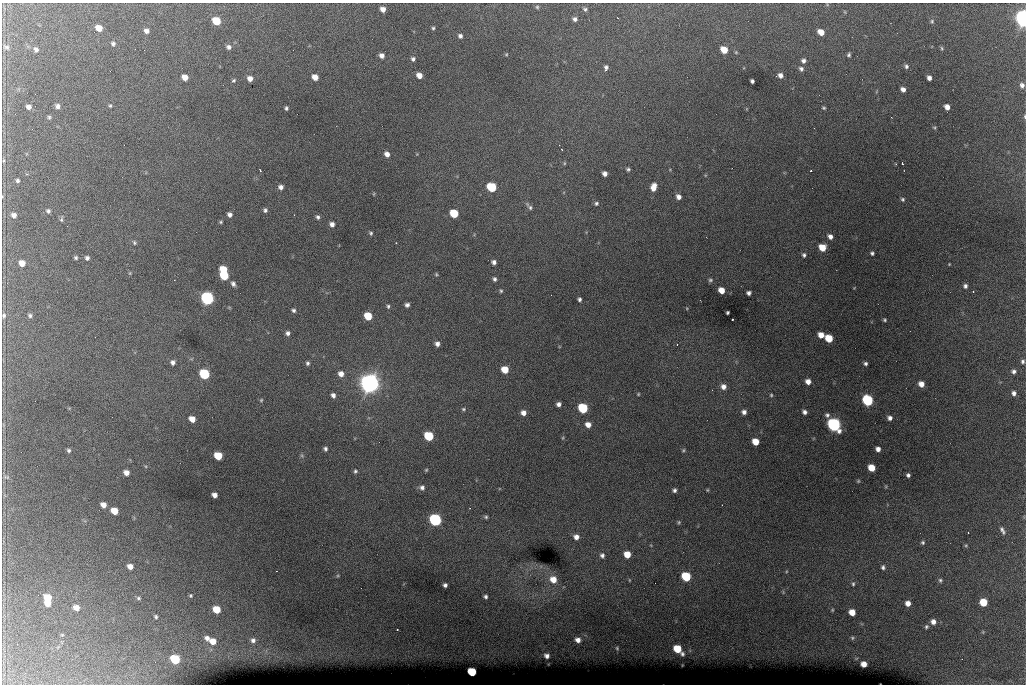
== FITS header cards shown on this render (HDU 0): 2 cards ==
NAXIS1  =                 1024 /fastest changing axis
NAXIS2  =                  682 /next to fastest changing axis

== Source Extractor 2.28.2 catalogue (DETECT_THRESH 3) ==
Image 1024 x 682 px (HDU 0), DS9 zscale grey, 1 PNG px = 1 image px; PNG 1028 x 686 px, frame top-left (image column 1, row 682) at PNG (2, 3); no overlay
Background 6050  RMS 51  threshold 152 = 3 sigma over >= 5 px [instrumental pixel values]
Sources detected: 209; all 209 listed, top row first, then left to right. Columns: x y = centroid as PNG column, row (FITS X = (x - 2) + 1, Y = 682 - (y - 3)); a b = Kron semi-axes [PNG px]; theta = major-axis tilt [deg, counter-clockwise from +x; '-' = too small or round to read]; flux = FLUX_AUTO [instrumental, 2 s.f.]
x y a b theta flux
537 7 5 5 - 5.3e+03
383 9 5 4 - 2.1e+04
585 9 6 5 - 6.6e+03
845 12 5 3 - 3.1e+03
1023 18 8 6 -76 1.4e+06
575 19 6 5 - 1.0e+04
216 21 6 5 - 1.1e+05
932 21 6 5 - 5.4e+03
99 28 6 5 - 4.2e+04
433 28 4 4 - 4.7e+03
146 31 5 5 - 1.3e+04
821 32 6 5 - 3.6e+04
460 36 5 5 - 9.9e+03
113 44 6 5 - 7.8e+03
6 47 9 6 -24 9.2e+03
229 47 6 6 - 1.1e+04
942 48 6 4 -71 4.4e+03
36 49 6 5 - 1.1e+04
724 50 6 5 - 5.6e+04
736 52 5 4 - 4.2e+03
506 54 5 4 - 3.2e+03
382 55 6 5 - 1.6e+04
849 55 4 3 - 6.0e+03
413 59 5 5 - 8.5e+03
803 61 6 6 - 1.1e+04
906 66 6 5 - 8.2e+03
606 68 8 5 73 1.1e+04
801 69 7 5 -44 9.0e+03
419 75 5 5 - 2.6e+04
780 75 5 5 - 1.6e+04
185 77 5 5 - 3.1e+04
315 77 5 5 - 3.0e+04
250 78 5 5 - 2.0e+04
929 78 5 4 - 1.5e+04
234 80 5 4 - 5.1e+03
752 81 4 4 - 8.2e+03
1022 85 6 5 - 1.2e+04
903 89 5 4 - 1.4e+04
57 106 5 5 - 1.2e+04
110 106 4 3 - 4.1e+03
29 107 5 4 - 1.5e+04
947 107 5 5 - 2.3e+04
286 108 4 3 - 6.1e+03
824 108 5 4 - 4.5e+03
1025 116 6 3 -89 4.0e+03
49 117 5 4 - 5.1e+03
934 127 6 5 - 4.2e+03
559 145 2 2 - 2.5e+03
387 154 6 5 - 1.7e+04
4 160 5 3 - 3.3e+03
564 163 5 3 - 3.0e+03
902 163 3 2 - 2.3e+03
628 169 5 4 - 6.1e+03
260 170 3 2 - 2.3e+03
811 171 3 2 - 5.5e+03
605 174 5 4 - 1.5e+04
17 181 4 4 - 6.9e+03
281 187 5 5 - 1.4e+04
491 187 6 5 - 2.2e+05
654 187 8 6 74 3.3e+04
374 194 5 3 - 2.9e+03
678 197 6 5 - 1.6e+04
902 199 4 4 - 5.1e+03
596 203 6 5 - 6.4e+03
529 207 12 5 -51 9.7e+03
265 210 5 5 - 7.9e+03
48 211 6 5 - 7.6e+03
454 213 6 5 - 1.3e+05
14 215 6 5 - 1.6e+04
229 215 5 4 - 1.3e+04
318 217 6 5 - 7.9e+03
61 219 7 5 81 5.8e+03
221 222 4 3 - 4.2e+03
332 224 5 4 - 1.5e+04
371 233 5 4 - 5.6e+03
830 237 5 4 - 1.5e+04
134 242 6 4 -61 5.5e+03
396 243 3 2 - 4.8e+03
822 247 6 5 - 6.0e+04
872 253 4 3 - 6.2e+03
804 255 5 4 - 7.1e+03
76 258 4 4 - 6.0e+03
87 258 5 5 - 9.1e+03
494 262 4 4 - 1.1e+04
22 263 5 5 - 3.1e+04
949 264 4 3 - 2.6e+03
223 270 6 5 - 7.7e+04
130 273 6 3 72 3.3e+03
436 274 5 4 - 4.0e+03
224 276 6 5 - 1.4e+05
494 279 5 4 - 7.6e+03
710 280 6 5 - 5.9e+03
233 284 7 5 -64 1.1e+04
965 286 5 5 - 9.3e+03
721 290 5 5 - 3.8e+04
501 291 5 4 - 4.3e+03
973 291 3 2 - 2.7e+03
749 293 4 4 - 9.6e+03
207 298 7 6 - 8.7e+05
579 299 4 4 - 8.2e+03
407 305 4 4 - 9.6e+03
388 306 5 4 - 5.6e+03
293 310 6 5 - 7.5e+03
727 313 3 3 - 4.7e+03
4 315 6 5 - 7.0e+03
30 315 5 5 - 6.5e+03
368 316 6 5 - 9.3e+04
732 319 3 3 - 8.2e+03
885 320 3 3 - 4.6e+03
288 333 5 5 - 1.0e+04
821 335 5 5 - 3.3e+04
829 338 6 5 - 9.2e+04
437 344 5 4 - 1.4e+04
677 344 3 2 - 2.3e+03
1023 361 5 4 - 7.1e+03
173 362 6 5 - 1.2e+04
307 363 5 4 - 6.8e+03
865 363 4 4 - 6.8e+03
505 370 6 5 - 6.2e+04
1014 371 5 5 - 9.5e+03
204 374 6 6 - 2.7e+05
341 374 6 5 - 2.2e+04
808 381 5 5 - 2.3e+04
369 383 9 8 - 2.2e+06
921 384 5 5 - 2.7e+04
723 387 7 6 - 1.9e+04
1014 393 5 5 - 1.1e+04
638 394 4 3 - 3.1e+03
333 395 5 4 - 1.2e+04
771 395 4 4 - 4.3e+03
261 400 5 4 - 3.8e+03
868 400 6 6 - 3.9e+05
558 404 4 4 - 1.2e+04
583 408 6 6 - 2.6e+05
463 409 6 4 -14 5.2e+03
744 412 5 5 - 1.3e+04
804 412 4 4 - 1.2e+04
523 413 5 5 - 2.0e+04
827 415 6 5 - 8.1e+03
890 418 5 5 - 1.3e+04
192 419 6 5 - 3.5e+04
834 424 7 6 - 9.7e+05
588 425 6 5 - 2.4e+04
429 436 6 5 - 2.1e+05
563 438 5 3 - 3.5e+03
755 442 6 5 - 4.9e+04
325 449 5 4 - 8.0e+03
878 449 4 4 - 1.7e+04
69 450 5 5 - 6.8e+03
683 450 5 4 - 4.3e+03
218 456 6 5 - 1.0e+05
302 456 6 4 -19 4.3e+03
871 468 6 5 - 6.2e+04
426 470 5 4 - 3.8e+03
355 471 6 5 - 6.6e+03
126 473 5 5 - 2.1e+04
908 475 4 4 - 8.0e+03
6 477 10 6 -8 8.5e+03
858 481 5 4 - 3.7e+03
422 487 6 6 - 1.1e+04
674 490 4 4 - 8.2e+03
707 490 4 3 - 3.6e+03
214 495 5 5 - 1.9e+04
103 505 6 5 - 2.3e+04
114 511 6 5 - 5.7e+04
486 517 5 5 - 6.2e+03
435 520 6 6 - 7.0e+05
679 522 5 4 - 4.3e+03
1002 530 11 5 -63 1.1e+04
576 537 6 6 - 1.9e+04
923 542 5 5 - 5.8e+03
966 545 5 4 - 3.8e+03
627 554 5 5 - 4.9e+04
602 555 6 6 - 1.0e+04
130 566 5 5 - 2.3e+04
883 567 6 5 - 8.3e+03
686 576 6 6 - 1.9e+05
553 579 8 8 - 4.0e+04
629 580 5 3 - 2.7e+03
940 580 5 5 - 6.3e+03
853 584 6 5 - 6.1e+03
445 585 4 4 - 9.1e+03
191 596 4 4 - 4.3e+03
485 597 4 4 - 7.6e+03
48 598 6 6 - 7.6e+04
138 598 6 4 -16 5.7e+03
983 602 6 5 - 1.1e+05
48 603 5 5 - 3.5e+04
908 603 5 5 - 2.4e+04
76 608 6 6 - 2.8e+04
216 609 6 5 - 7.8e+04
832 610 4 4 - 3.4e+03
852 612 5 5 - 4.5e+04
156 617 5 4 - 5.4e+03
933 622 6 6 - 2.0e+04
926 627 6 5 - 6.5e+03
397 629 3 2 - 5.0e+03
62 635 5 3 - 2.9e+03
207 638 7 5 -45 1.5e+04
852 638 5 4 - 5.1e+03
253 640 6 6 - 1.2e+04
578 640 5 5 - 1.8e+04
213 641 7 6 - 3.6e+04
617 648 4 3 - 3.5e+03
678 649 8 5 -45 1.0e+05
547 656 5 4 - 1.3e+04
175 659 6 6 - 2.2e+05
864 664 5 5 - 3.1e+04
472 672 6 5 - 1.7e+05
At the frame edge (FLAGS 8, measured only in part): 3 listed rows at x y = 1023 18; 1025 116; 4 315

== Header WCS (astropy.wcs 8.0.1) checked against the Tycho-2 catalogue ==
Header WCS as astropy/WCSLIB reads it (CRVAL/CRPIX/CD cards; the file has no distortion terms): RA---TAN/DEC--TAN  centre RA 07:06:07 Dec +31:10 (106.53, +31.16 deg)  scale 1.44 arcsec/px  FOV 24.5' x 16.3'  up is -93 deg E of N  parity flipped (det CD > 0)
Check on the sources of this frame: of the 60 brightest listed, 8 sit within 2.2 arcsec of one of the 15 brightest Tycho-2 stars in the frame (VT <= 12.35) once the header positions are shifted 0.31 arcsec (0.26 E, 0.16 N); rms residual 1.19 arcsec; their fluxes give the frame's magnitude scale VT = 25.38 - 2.5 log10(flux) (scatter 0.33 mag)
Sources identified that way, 8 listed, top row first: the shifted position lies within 2.2 arcsec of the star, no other Tycho-2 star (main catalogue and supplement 1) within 4.4 arcsec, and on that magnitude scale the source's flux lands within +1.5 / -3 mag of the star's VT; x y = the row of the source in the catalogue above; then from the Tycho-2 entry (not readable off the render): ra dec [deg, ICRS J2000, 3 dp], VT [Tycho-2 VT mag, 2 dp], TYC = Tycho-2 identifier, HIP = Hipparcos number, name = IAU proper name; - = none
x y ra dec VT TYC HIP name
491 187 106.458 +31.151 12.35 2438-728-1 - -
204 374 106.551 +31.041 11.84 2438-663-1 - -
369 383 106.552 +31.106 9.20 2438-180-1 - -
868 400 106.550 +31.305 11.61 2438-184-1 - -
583 408 106.559 +31.192 11.79 2438-1039-1 - -
834 424 106.562 +31.292 10.01 2438-106-1 - -
435 520 106.614 +31.135 11.36 2438-550-1 - -
472 672 106.684 +31.152 11.76 2438-931-1 - -